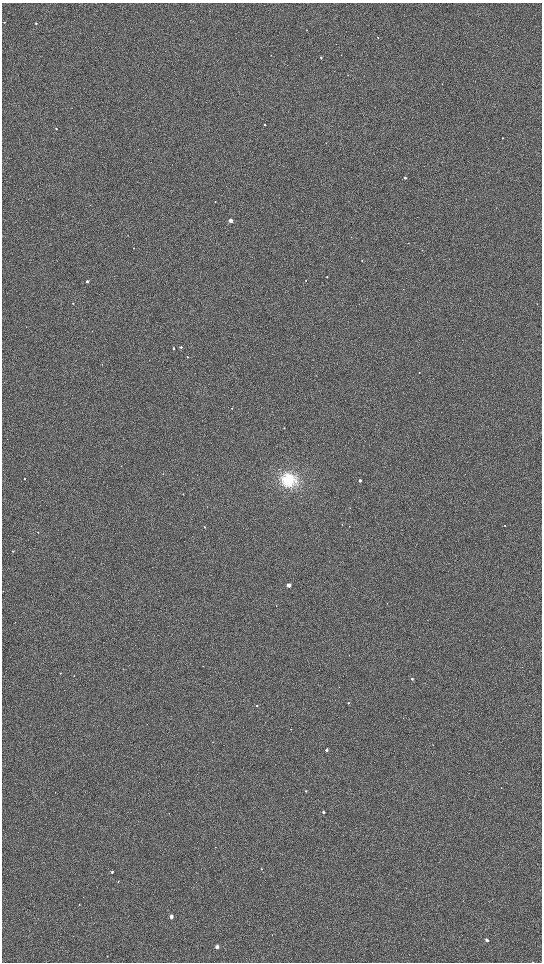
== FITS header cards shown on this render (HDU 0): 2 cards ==
NAXIS1  =                 1080 / length of data axis 1
NAXIS2  =                 1920 / length of data axis 2

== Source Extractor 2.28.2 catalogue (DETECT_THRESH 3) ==
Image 1080 x 1920 px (HDU 0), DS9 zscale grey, zoomed out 1/2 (1 PNG px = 2 x 2 image px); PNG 544 x 964 px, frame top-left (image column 1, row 1919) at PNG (2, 3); no overlay
Background 651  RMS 70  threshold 209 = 3 sigma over >= 5 px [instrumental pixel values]
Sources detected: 67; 1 cannot appear on this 1/2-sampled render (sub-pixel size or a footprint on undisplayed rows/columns) and is not listed; the other 66 listed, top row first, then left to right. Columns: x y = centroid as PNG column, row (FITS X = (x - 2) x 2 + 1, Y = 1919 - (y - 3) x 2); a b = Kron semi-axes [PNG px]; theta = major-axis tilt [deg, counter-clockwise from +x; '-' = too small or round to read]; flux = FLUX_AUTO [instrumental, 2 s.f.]
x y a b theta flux
96 3 2 2 - 3000
4 22 2 2 - 12000
36 23 2 2 - 19000
307 30 2 1 - 3600
378 37 2 2 - 7600
336 44 2 2 - 3800
341 55 2 1 - 4100
321 57 2 2 - 20000
348 75 2 2 - 4200
442 84 2 2 - 4600
264 125 2 2 - 18000
56 129 2 2 - 15000
502 138 2 2 - 8400
326 143 2 2 - 5300
9 158 2 2 - 3600
405 178 2 2 - 33000
215 202 2 2 - 7800
230 221 2 2 - 230000
133 248 2 2 - 4700
362 261 2 2 - 8400
327 276 2 2 - 11000
87 281 2 2 - 38000
306 281 2 2 - 7200
73 303 2 2 - 13000
92 331 2 2 - 5100
181 347 2 2 - 33000
173 348 2 2 - 21000
187 357 2 2 - 11000
419 372 2 2 - 6700
232 408 2 2 - 9600
284 428 2 2 - 9400
163 474 2 2 - 4800
24 479 2 2 - 10000
288 480 16 15 - 580000
360 480 2 2 - 51000
183 494 2 2 - 5900
350 508 2 2 - 4100
349 526 2 1 - 4100
505 526 2 2 - 7300
204 527 2 2 - 11000
38 532 2 2 - 9600
13 551 3 2 - 7900
289 585 2 2 - 210000
3 591 2 1 - 3600
276 606 2 2 - 6500
15 622 2 2 - 4300
60 673 2 2 - 6300
74 676 2 2 - 4000
412 679 2 2 - 24000
348 703 2 2 - 12000
257 706 2 2 - 25000
291 729 2 2 - 4500
326 750 2 2 - 61000
501 788 2 1 - 3800
306 791 3 2 - 7900
323 812 2 2 - 50000
215 847 2 2 - 4400
261 869 2 2 - 9700
112 872 2 2 - 22000
118 882 2 1 - 3500
79 904 3 2 - 6200
171 916 3 2 - 120000
272 935 2 2 - 4100
487 940 3 2 - 53000
217 947 3 2 - 76000
107 956 2 2 - 7300
At the frame edge (FLAGS 8, measured only in part): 1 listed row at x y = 96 3
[1 sub-pixel or undisplayed-footprint detection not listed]